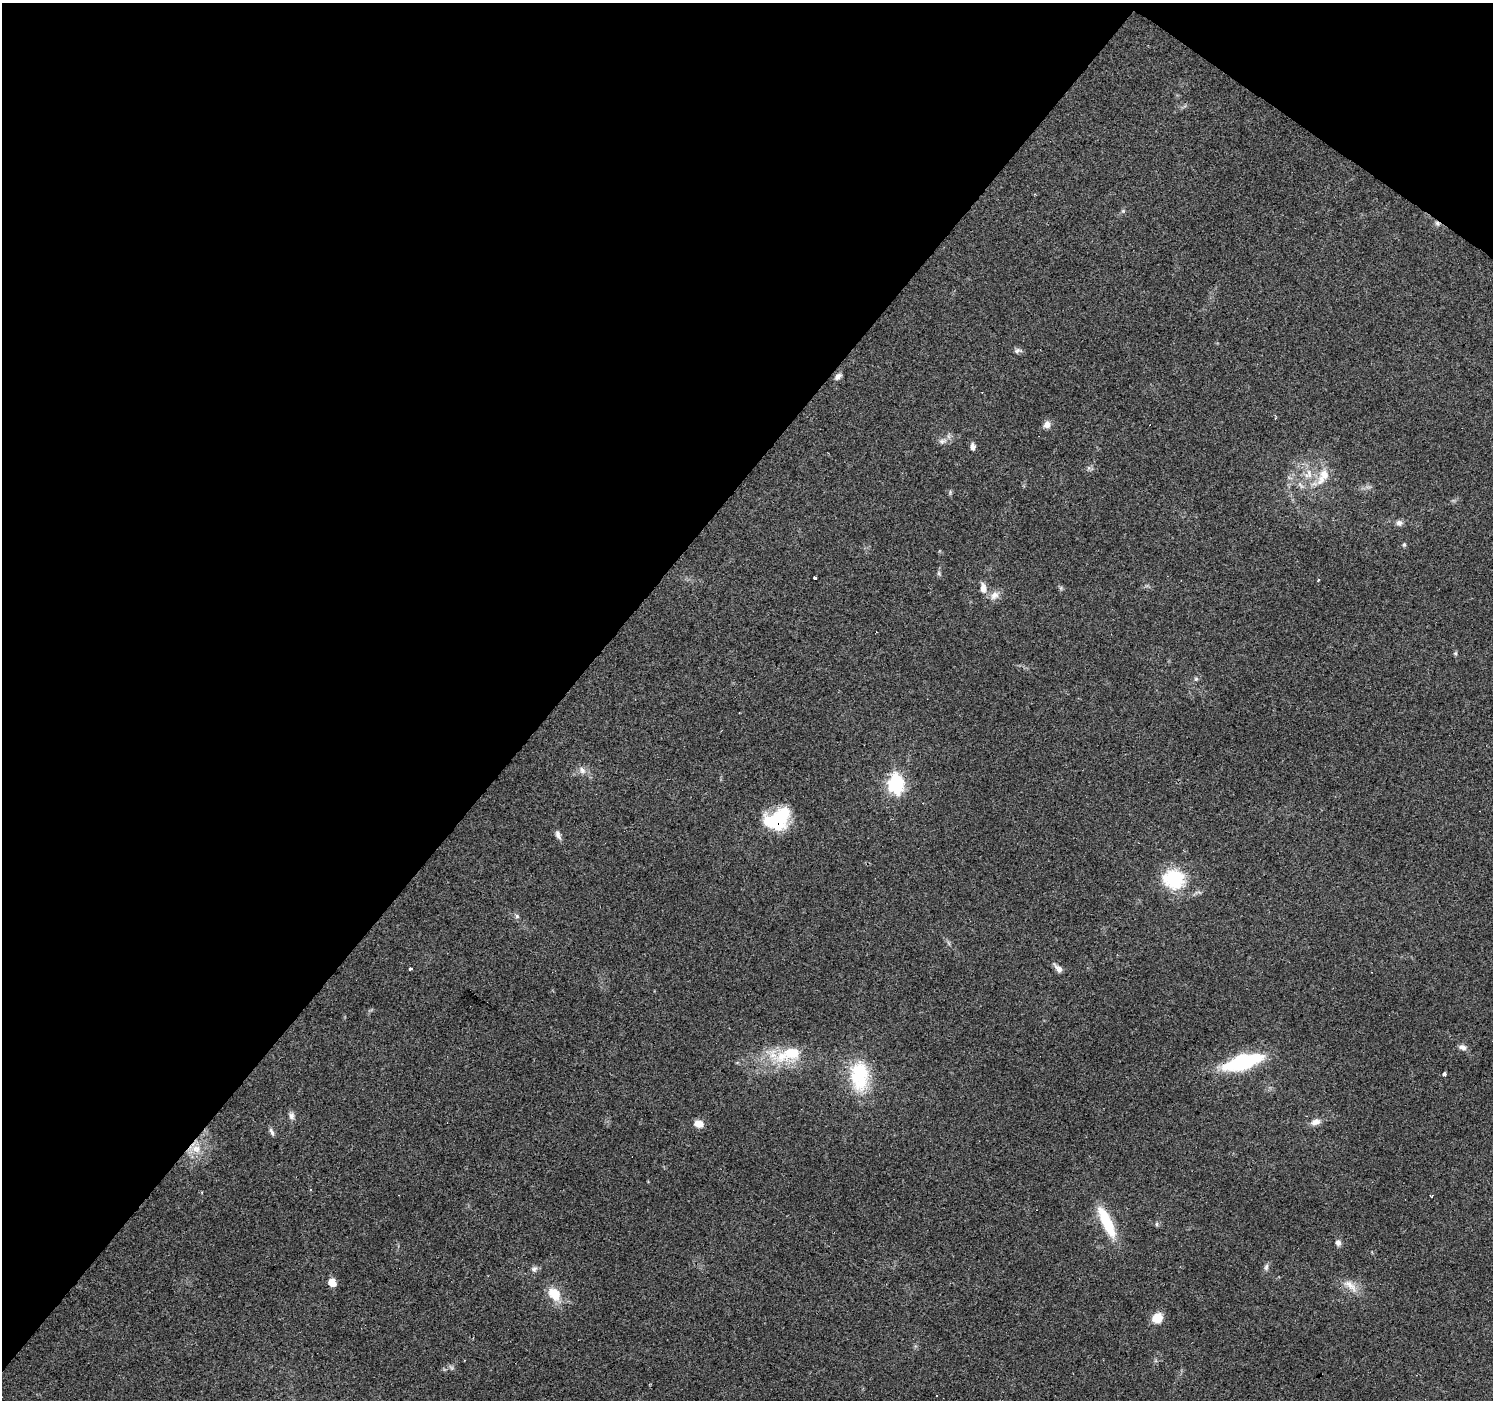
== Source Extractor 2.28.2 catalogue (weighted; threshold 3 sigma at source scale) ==
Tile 2 of 4 x 4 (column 2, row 1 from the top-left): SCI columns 1493-2983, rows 4368-5765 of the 5968 x 6005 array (HDU 1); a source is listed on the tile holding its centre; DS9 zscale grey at full resolution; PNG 1495 x 1402 px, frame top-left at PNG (2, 3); no overlay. Shown black and unused: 40% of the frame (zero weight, under 3 of 4 exposures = <1% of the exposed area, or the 3 px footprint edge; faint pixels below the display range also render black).
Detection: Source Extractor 2.28.2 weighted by HDU 2 'WHT'; one run over the whole footprint, this tile lists its part. Background 0.0939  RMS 0.0067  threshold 0.0302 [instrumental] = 3 sigma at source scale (4.5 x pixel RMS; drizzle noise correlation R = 1.50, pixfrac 1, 0.0396/0.0396 arcsec/px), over >= 5 px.
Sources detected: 49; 1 inside a brighter object's white glare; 4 cosmic-ray / hot-pixel residue — not listed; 1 inside a brighter listed object's ellipse — not listed separately; the other 43 listed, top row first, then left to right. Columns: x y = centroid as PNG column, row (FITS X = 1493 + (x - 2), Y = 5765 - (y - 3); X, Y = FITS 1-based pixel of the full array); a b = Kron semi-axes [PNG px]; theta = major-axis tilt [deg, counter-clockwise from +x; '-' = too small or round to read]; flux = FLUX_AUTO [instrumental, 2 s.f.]
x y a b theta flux
1018 351 11 6 8 1.9
838 377 9 6 40 2.7
1047 424 9 8 - 3.7
942 441 8 6 -43 2.1
973 447 7 5 -82 2.7
1308 474 15 10 69 8.1
1323 476 28 13 63 14
1399 523 8 8 - 2.4
1404 545 5 4 - 1
939 573 7 5 -61 1.2
815 578 3 3 - 5.9
1318 580 3 2 - 1.1
983 588 12 8 -84 5
994 595 13 9 41 4.8
1455 653 6 5 - 1
1196 679 6 5 - 1.2
582 770 11 8 -65 3.4
896 784 9 7 -81 150
775 821 28 20 1 35
558 835 13 6 -66 2.7
1173 879 25 22 -20 36
517 916 6 5 - 1.3
1058 968 15 7 -48 3.4
411 969 4 3 - 1.1
1463 1047 10 7 -11 2.9
782 1056 27 18 21 24
1242 1062 33 12 17 73
1444 1074 3 3 - 6.5
859 1076 41 23 -88 38
291 1116 10 7 89 2.6
1315 1122 13 8 20 4.3
698 1124 10 8 -15 5.9
272 1132 12 4 -63 1.8
196 1149 13 11 -21 8.2
1106 1222 42 11 -65 26
1157 1224 6 4 90 0.99
1338 1243 8 7 - 2.3
1266 1267 9 6 88 1.9
534 1269 8 7 - 2.2
332 1282 6 5 - 11
1350 1285 23 9 -43 7.6
554 1294 20 14 -51 13
1157 1318 10 9 - 11
Overlapping masked pixels (flux is a lower limit): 2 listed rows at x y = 775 821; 1242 1062